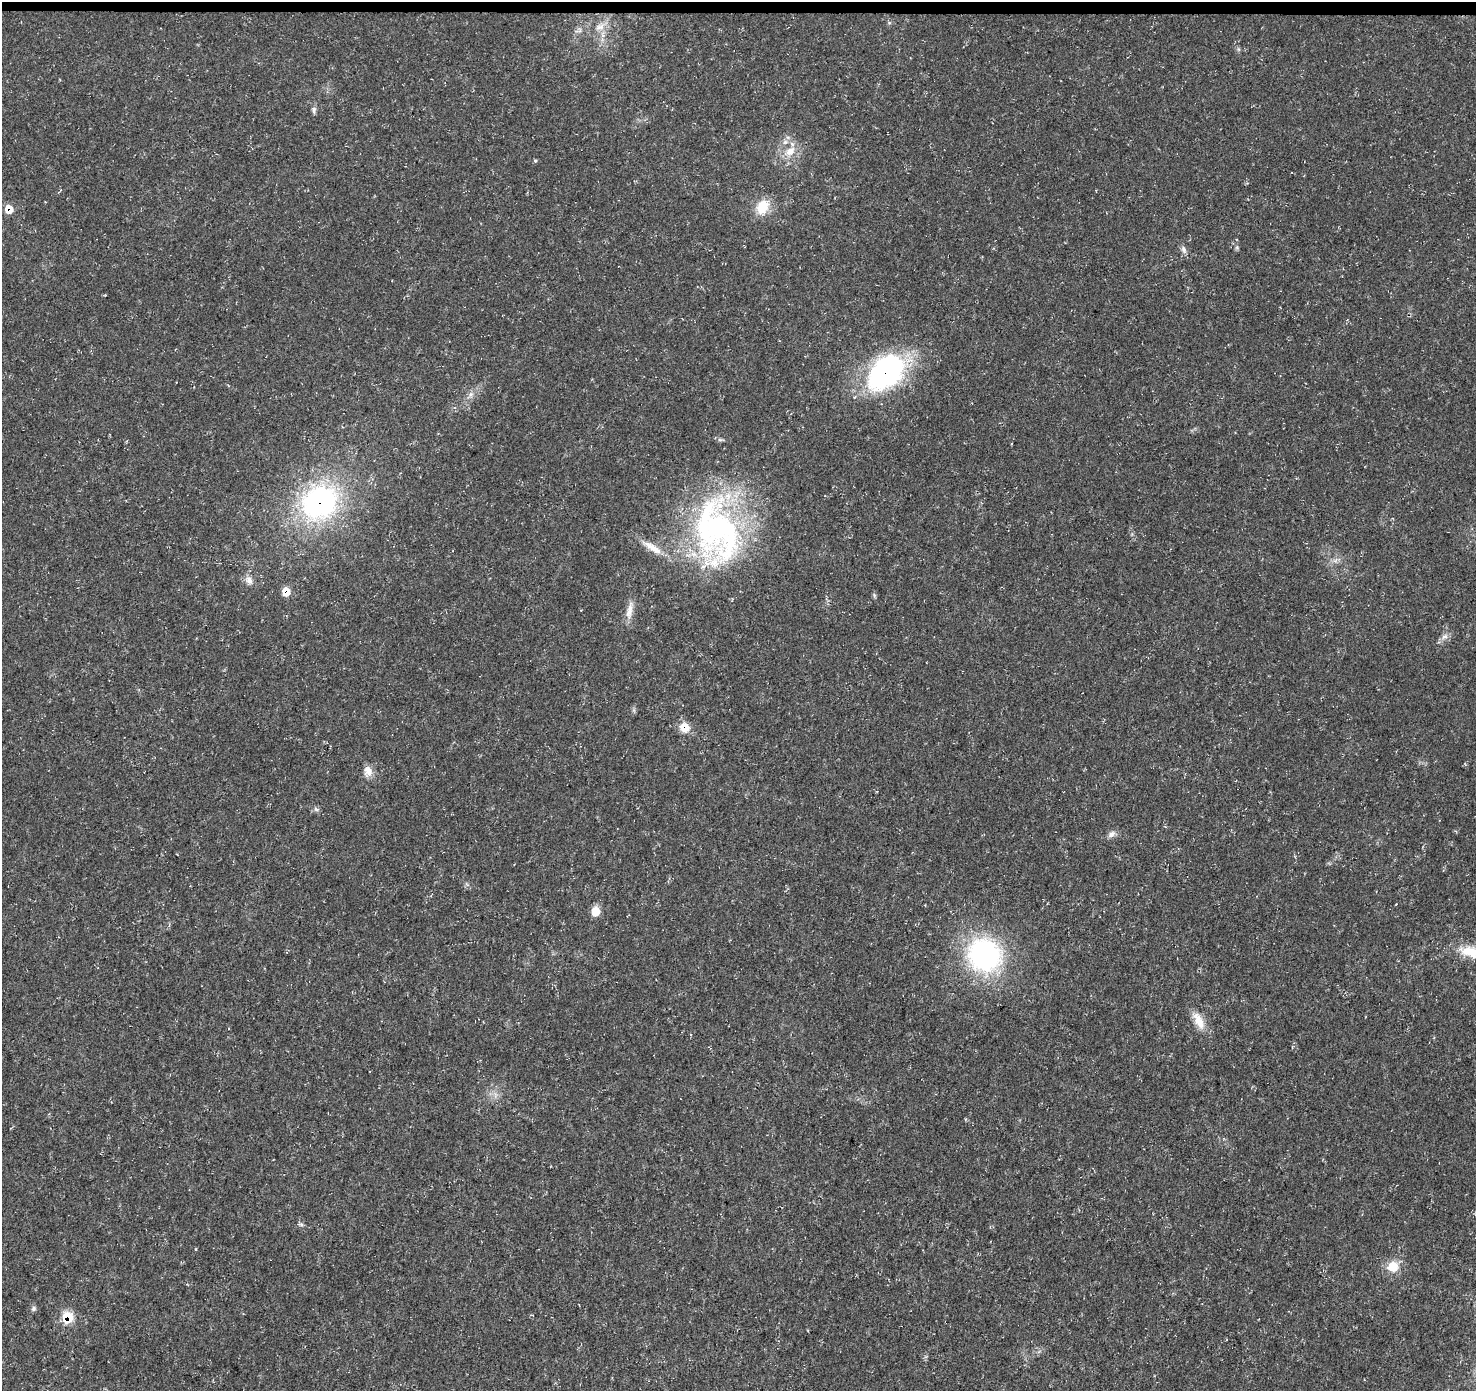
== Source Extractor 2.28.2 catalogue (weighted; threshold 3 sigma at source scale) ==
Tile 2 of 3 x 3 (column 2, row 1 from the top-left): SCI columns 1476-2949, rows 3005-4393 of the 4431 x 4671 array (HDU 1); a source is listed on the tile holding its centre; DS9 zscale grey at full resolution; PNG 1478 x 1393 px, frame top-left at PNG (2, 2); no overlay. Shown black and unused: <1% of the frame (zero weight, under 3 of 5 exposures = <1% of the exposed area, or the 3 px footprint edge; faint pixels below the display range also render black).
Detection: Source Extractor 2.28.2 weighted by HDU 2 'WHT'; one run over the whole footprint, this tile lists its part. Background 0.0139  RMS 0.0031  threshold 0.0138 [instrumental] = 3 sigma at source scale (4.5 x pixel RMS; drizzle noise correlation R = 1.50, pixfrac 1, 0.0396/0.0396 arcsec/px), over >= 5 px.
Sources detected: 34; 3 inside a brighter listed object's ellipse — not listed separately; the other 31 listed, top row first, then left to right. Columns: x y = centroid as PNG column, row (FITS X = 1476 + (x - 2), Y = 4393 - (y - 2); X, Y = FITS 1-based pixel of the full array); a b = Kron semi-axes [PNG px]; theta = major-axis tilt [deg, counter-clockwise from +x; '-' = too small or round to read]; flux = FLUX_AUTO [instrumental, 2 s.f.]
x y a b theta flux
889 23 6 4 -1 0.43
600 27 17 8 32 2.9
314 110 11 5 85 0.87
790 151 17 12 42 4.6
535 161 5 4 - 0.39
762 207 20 15 60 6.4
9 209 8 7 - 5
1184 250 11 6 -64 1.2
886 372 43 30 47 55
470 395 7 4 71 0.79
319 502 39 33 38 60
720 528 101 56 -88 87
652 547 34 9 -32 5.1
1336 560 7 4 71 0.75
249 580 12 9 -60 1.9
286 592 8 8 - 4.4
874 595 6 4 -72 0.46
629 611 27 8 80 3
1445 636 11 6 28 1.4
685 727 13 12 - 3.9
368 771 15 10 -85 2.7
316 809 7 5 -45 0.71
1112 834 11 7 39 1.4
595 911 8 7 - 6
1473 952 41 15 -12 9.7
984 955 36 33 -40 53
1199 1021 27 11 -62 4.8
301 1224 8 4 -9 0.55
1393 1266 13 12 - 5.4
33 1309 7 6 - 0.71
68 1317 8 7 - 13
Overlapping masked pixels (flux is a lower limit): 5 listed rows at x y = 9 209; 886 372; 319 502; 286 592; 68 1317
Isophote crosses this tile's border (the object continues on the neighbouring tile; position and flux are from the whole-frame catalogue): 1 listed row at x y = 1473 952